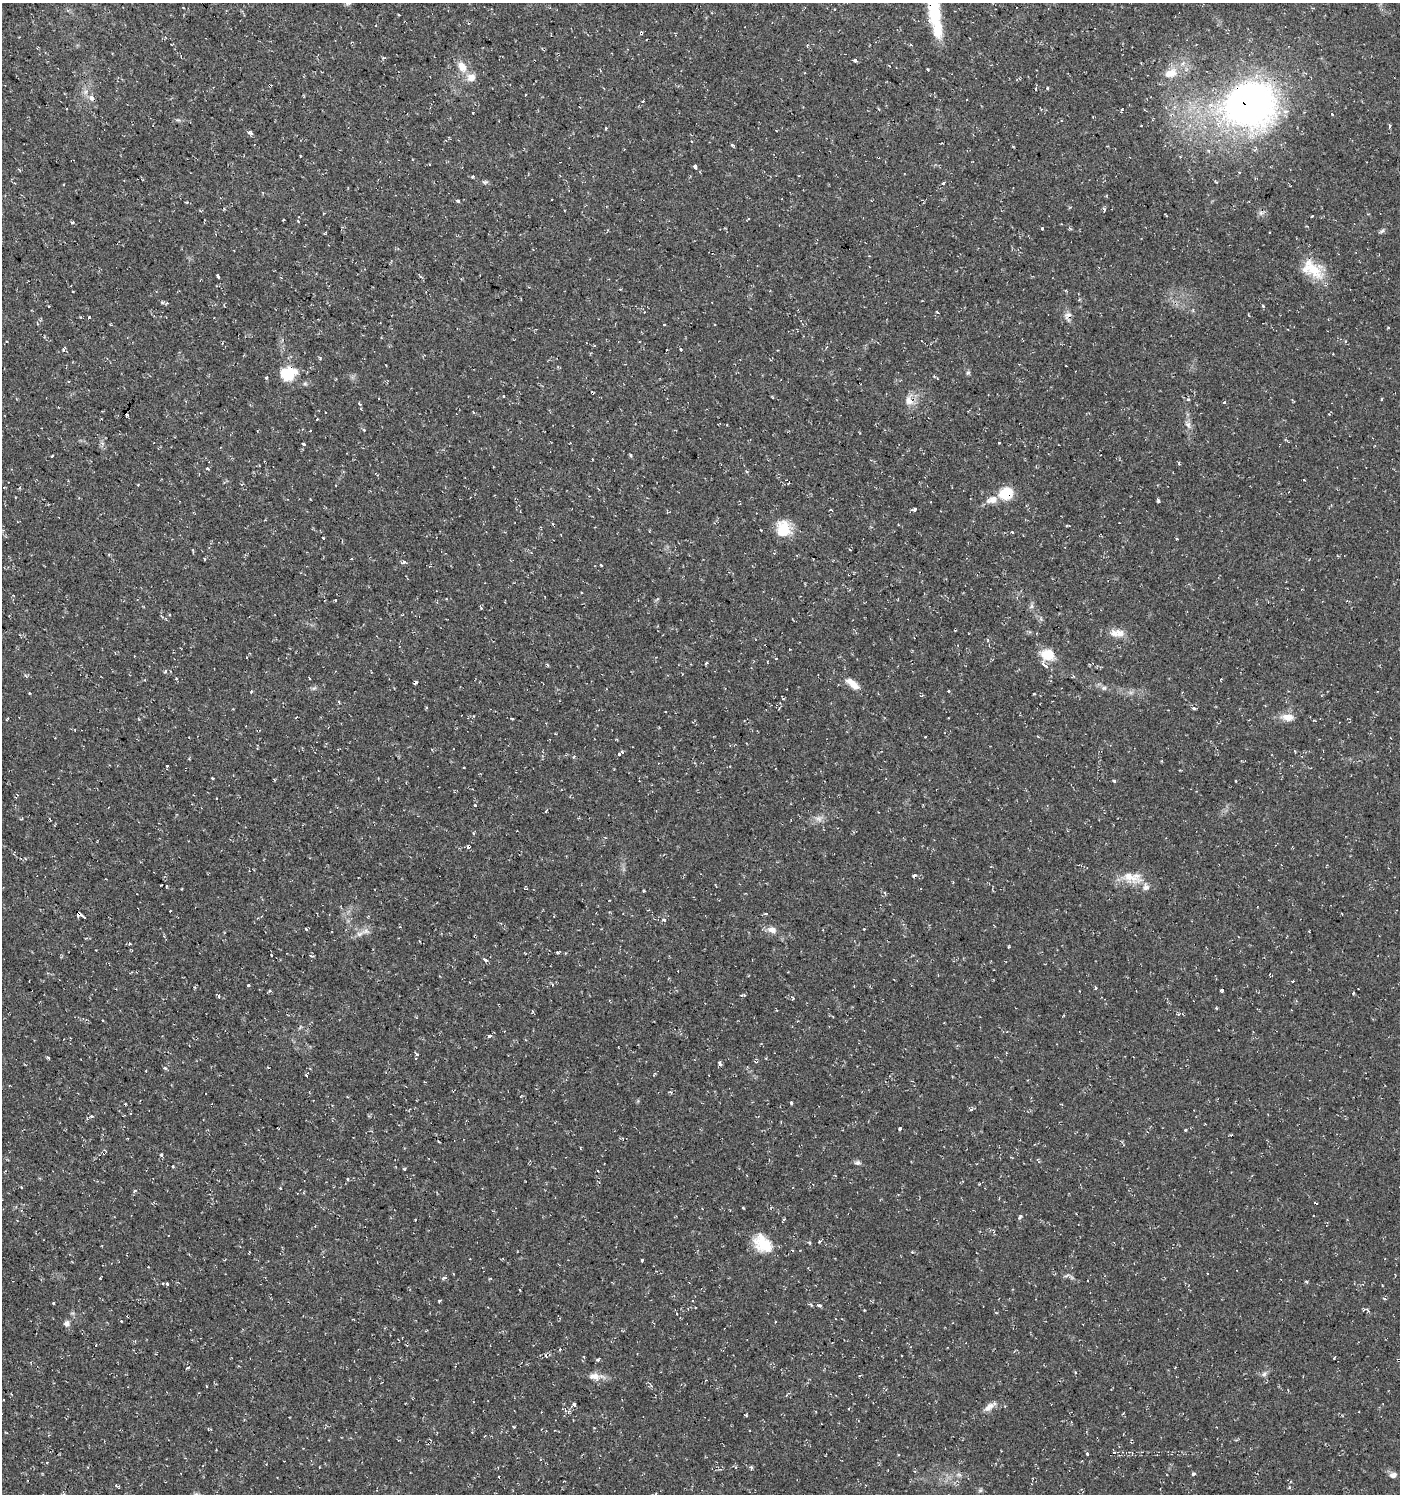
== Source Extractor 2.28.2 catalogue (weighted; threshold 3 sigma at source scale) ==
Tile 11 of 4 x 4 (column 3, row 3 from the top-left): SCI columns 3037-4434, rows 1493-2984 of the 6010 x 5973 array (HDU 1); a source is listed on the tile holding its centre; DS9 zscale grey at full resolution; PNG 1402 x 1496 px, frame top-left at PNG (2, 3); no overlay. Shown black and unused: <1% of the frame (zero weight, under 2 of 3 exposures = <1% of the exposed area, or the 3 px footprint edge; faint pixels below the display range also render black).
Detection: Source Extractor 2.28.2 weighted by HDU 2 'WHT'; one run over the whole footprint, this tile lists its part. Background 0.0375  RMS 0.004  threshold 0.018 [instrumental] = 3 sigma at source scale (4.5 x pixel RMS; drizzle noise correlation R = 1.50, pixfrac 1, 0.0396/0.0396 arcsec/px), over >= 5 px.
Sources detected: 236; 40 cosmic-ray / hot-pixel residue — not listed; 5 inside a brighter listed object's ellipse — not listed separately; the other 191 listed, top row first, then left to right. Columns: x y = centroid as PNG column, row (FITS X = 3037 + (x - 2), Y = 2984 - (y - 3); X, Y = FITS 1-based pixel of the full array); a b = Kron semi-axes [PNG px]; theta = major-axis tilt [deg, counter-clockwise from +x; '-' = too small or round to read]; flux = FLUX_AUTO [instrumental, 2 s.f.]
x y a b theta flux
934 8 46 13 -77 24
399 15 3 3 - 0.65
641 33 4 3 - 1.3
911 45 4 3 - 0.46
383 58 5 4 - 0.49
855 60 4 3 - 2.9
462 67 17 10 -58 4.6
928 69 3 2 - 0.37
1171 73 19 11 22 6.3
270 86 4 2 - 0.41
1048 88 3 3 - 1
91 98 4 3 - 3.4
1248 104 47 40 12 200
1041 109 3 3 - 0.49
1122 109 3 3 - 1.7
1332 114 3 3 - 1.3
1390 126 4 3 - 1.6
606 128 3 3 - 1.1
776 131 3 2 - 0.42
732 145 5 3 - 0.45
695 167 4 3 - 4.7
1239 173 3 3 - 1.4
473 177 3 3 - 1.8
485 182 8 5 -3 0.81
944 183 4 3 - 2.7
457 200 4 3 - 1.8
1104 209 5 4 - 0.69
1261 213 7 4 -73 0.87
1312 216 3 2 - 0.44
283 220 2 2 - 0.38
73 223 5 3 - 0.51
1042 228 3 3 - 0.88
1382 231 7 4 37 0.73
1313 269 35 16 -45 11
218 276 4 3 - 2.5
73 291 3 2 - 0.71
162 302 5 3 - 0.55
1263 306 5 3 - 0.44
49 307 3 3 - 0.53
937 312 3 2 - 0.92
1068 315 13 7 31 1.9
89 317 3 3 - 1
1388 327 3 3 - 0.44
64 350 5 4 - 0.9
680 350 3 3 - 2.1
968 373 7 5 66 0.65
288 374 20 15 26 12
266 378 4 3 - 0.81
504 396 3 3 - 0.71
1188 399 5 3 - 0.42
909 400 16 10 -89 3.7
359 404 4 3 - 0.62
473 412 4 3 - 0.33
317 419 3 2 - 0.44
1188 425 9 5 -59 1.4
364 430 3 3 - 1.1
999 443 3 3 - 0.62
303 444 3 3 - 1.7
631 455 5 4 - 0.5
52 456 3 3 - 4.4
207 468 3 3 - 1
746 471 4 3 - 0.38
1006 493 11 10 - 14
992 500 15 8 19 3.8
1158 500 5 3 - 0.73
915 509 4 3 - 2.6
831 510 3 3 - 0.45
783 529 20 16 -82 9
761 530 3 2 - 0.32
1012 532 3 2 - 0.8
323 538 3 3 - 0.76
850 550 4 2 - 0.28
109 554 4 3 - 0.36
404 562 5 3 - 1.5
601 565 3 3 - 1.4
335 600 3 3 - 0.91
481 608 5 3 - 0.41
1114 633 12 8 -34 2.8
1047 655 15 11 -13 7.8
165 671 5 3 - 0.41
309 678 3 2 - 0.28
416 682 3 3 - 1.2
852 684 19 8 -40 4.1
1104 688 7 6 - 0.99
251 691 3 3 - 0.43
949 691 3 3 - 1
29 693 3 2 - 0.42
1034 694 2 2 - 0.4
426 708 3 2 - 0.44
1194 708 5 4 - 0.59
296 717 3 2 - 0.27
1288 717 15 9 -8 3.7
7 719 4 2 - 0.32
512 719 3 3 - 0.4
925 737 3 2 - 0.27
622 752 3 3 - 1.8
619 754 4 3 - 1.9
574 756 4 3 - 0.41
167 766 3 3 - 1.2
212 778 3 2 - 0.4
274 780 4 3 - 0.34
1114 781 3 3 - 2
1236 781 3 2 - 0.31
17 795 4 3 - 0.42
217 799 3 3 - 0.73
475 805 4 3 - 0.33
546 811 3 3 - 1.2
819 819 10 6 -18 1.7
914 875 4 3 - 0.7
1129 877 35 13 -24 7.4
953 882 4 3 - 0.3
161 885 2 2 - 0.36
166 886 5 2 - 0.39
644 891 3 2 - 0.51
885 893 5 3 - 0.38
170 911 3 2 - 0.56
766 913 3 3 - 1.3
79 914 5 3 - 18
261 917 4 2 - 0.33
664 920 3 3 - 1.8
306 929 3 3 - 1.3
772 930 11 7 -15 2.4
359 934 9 6 14 1.8
1008 947 4 2 - 0.37
557 952 3 3 - 1.1
271 955 3 2 - 0.84
485 960 4 3 - 2.3
1292 982 3 3 - 2.7
248 985 3 3 - 1.9
1095 988 5 3 - 0.4
1222 991 4 3 - 1.8
1353 993 3 2 - 0.41
743 995 6 3 -2 0.48
219 997 5 4 - 0.53
793 998 3 3 - 0.53
1178 1014 4 4 - 0.56
489 1036 4 3 - 3.2
48 1057 4 3 - 0.51
756 1062 6 3 -28 0.5
720 1064 7 4 -65 0.74
165 1068 5 4 - 0.5
306 1076 3 3 - 2
791 1103 3 3 - 0.61
971 1109 5 4 - 0.77
91 1116 3 3 - 1.5
900 1128 4 3 - 2.5
1185 1130 3 3 - 0.37
104 1153 4 3 - 0.95
161 1155 3 3 - 0.97
857 1163 8 6 9 1
404 1169 3 3 - 0.58
348 1179 4 3 - 0.58
979 1184 4 2 - 0.34
280 1188 3 3 - 0.42
1020 1217 6 4 73 0.81
415 1220 2 2 - 0.36
764 1244 25 18 -25 11
642 1260 3 3 - 0.74
1066 1275 9 3 22 0.68
100 1278 3 2 - 0.58
1306 1281 4 3 - 0.53
167 1284 4 3 - 0.49
439 1301 4 2 - 0.45
692 1301 3 3 - 0.46
54 1303 3 3 - 1.4
819 1305 4 3 - 4.8
864 1310 2 2 - 0.31
121 1321 3 2 - 0.55
66 1323 8 7 - 1.4
598 1359 5 3 - 0.5
188 1368 4 2 - 0.53
1175 1368 3 3 - 0.98
1076 1372 3 3 - 0.48
1264 1374 6 6 - 1
860 1375 4 3 - 0.37
594 1376 16 9 -5 3.3
574 1404 4 3 - 1.3
989 1407 16 7 39 2.6
848 1409 3 3 - 0.79
746 1415 5 3 - 0.4
513 1427 4 3 - 0.45
484 1436 4 3 - 0.31
1131 1441 7 2 86 0.38
1087 1453 3 3 - 2.4
47 1462 3 2 - 0.52
751 1467 5 4 - 0.68
1194 1474 5 3 - 0.76
959 1475 7 4 -19 0.81
1393 1475 9 7 6 1.6
980 1490 6 5 - 0.74
656 1494 4 3 - 0.5
Overlapping masked pixels (flux is a lower limit): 10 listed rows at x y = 934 8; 641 33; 270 86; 91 98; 1248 104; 1068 315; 288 374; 1006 493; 79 914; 104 1153
Isophote crosses this tile's border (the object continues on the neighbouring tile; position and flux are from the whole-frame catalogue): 2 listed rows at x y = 934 8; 656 1494
Unlisted compact peaks at least as high as the median listed source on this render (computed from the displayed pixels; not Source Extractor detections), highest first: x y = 250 133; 444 1278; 173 1166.